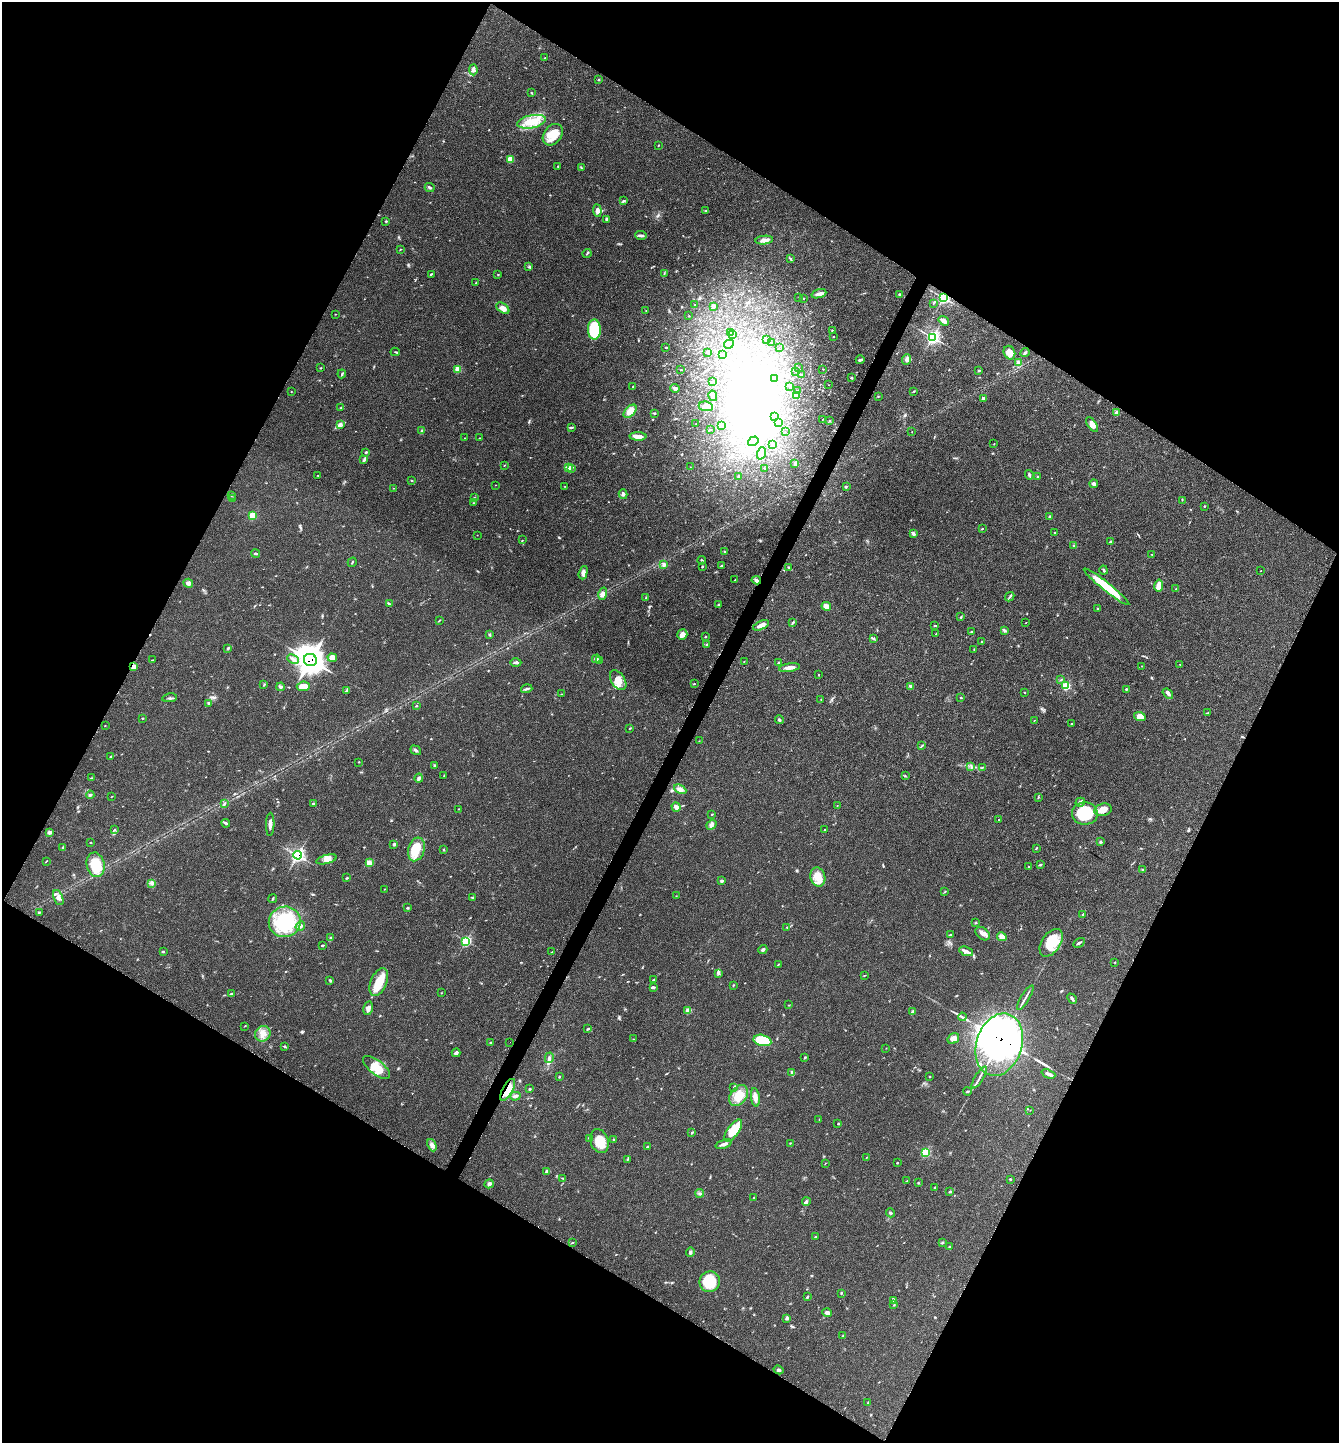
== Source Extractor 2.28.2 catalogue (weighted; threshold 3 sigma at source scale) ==
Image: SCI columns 185-5531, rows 43-5806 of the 5851 x 5844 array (HDU 1 of 3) = the unmasked area's bounding box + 8 px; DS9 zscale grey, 4 x 4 block average (1 PNG px = mean of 4 x 4 image px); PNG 1341 x 1445 px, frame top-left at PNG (2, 2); each listed source drawn as its Kron ellipse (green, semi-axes under 4 px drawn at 4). Shown black and unused: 47% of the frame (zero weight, under 3 of 4 exposures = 2% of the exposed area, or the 3 px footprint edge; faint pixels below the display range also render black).
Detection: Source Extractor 2.28.2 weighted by HDU 2 'WHT'. Background 0.0451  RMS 0.0045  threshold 0.0202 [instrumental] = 3 sigma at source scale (4.5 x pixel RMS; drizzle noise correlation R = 1.50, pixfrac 1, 0.05/0.05 arcsec/px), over >= 5 px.
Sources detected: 432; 20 inside a brighter object's white glare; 1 cosmic-ray / hot-pixel residue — neither listed nor drawn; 7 coinciding with a brighter row at this scale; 16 inside a brighter listed object's ellipse — not listed separately; the other 388 listed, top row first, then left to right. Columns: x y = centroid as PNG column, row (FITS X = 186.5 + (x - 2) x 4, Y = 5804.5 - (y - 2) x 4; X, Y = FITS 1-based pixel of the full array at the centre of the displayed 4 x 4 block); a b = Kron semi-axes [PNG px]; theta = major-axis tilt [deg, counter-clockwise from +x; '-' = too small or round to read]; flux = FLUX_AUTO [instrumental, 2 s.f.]
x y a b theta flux
545 57 2 2 - 1.4
473 70 5 4 - 9.3
599 80 3 2 - 1.6
531 93 2 2 - 1.4
532 122 15 6 11 59
553 135 12 8 51 49
658 145 2 2 - 1.1
510 159 4 4 - 21
558 166 2 2 - 0.83
581 168 4 2 - 1.9
430 187 5 2 - 3.8
623 200 3 2 - 1.9
597 210 6 4 -85 13
706 211 2 2 - 1.1
606 219 4 3 - 3.7
386 221 3 2 - 2.1
641 235 6 3 -7 5.8
764 240 9 4 7 14
401 249 3 2 - 1.4
587 253 4 2 - 2.7
790 258 2 2 - 1.9
529 267 2 2 - 1.5
431 274 3 2 - 2.2
498 274 2 2 - 2
664 274 3 2 - 1.6
476 283 2 2 - 1.5
819 294 7 3 18 9.7
899 294 3 2 - 2.1
799 297 2 2 - 0.55
803 298 2 2 - 0.89
943 298 3 3 - 210
933 303 2 2 - 1.2
695 305 2 2 - 0.6
714 306 2 2 - 11
503 308 7 4 -37 15
646 311 2 2 - 1.1
335 314 2 2 - 0.78
689 316 2 2 - 0.7
944 321 5 3 - 12
594 330 10 6 90 170
832 330 3 2 - 1.8
730 332 3 2 - 1.5
732 335 3 2 - 1.6
833 337 2 2 - 1.2
932 337 3 3 - 290
766 340 3 2 - 1.9
771 342 2 2 - 0.71
729 344 5 4 - 7.7
666 347 2 2 - 1.9
779 347 2 2 - 0.62
395 352 4 2 - 2.3
1025 352 5 2 - 4.7
707 353 3 2 - 1.5
1009 353 7 5 -67 24
723 355 2 2 - 1.1
907 359 5 4 - 7.5
860 360 4 2 - 6.2
1018 363 4 3 - 4.6
799 367 2 2 - 0.48
321 368 2 2 - 1.7
458 369 2 2 - 26
822 369 2 2 - 0.77
681 370 2 2 - 0.93
979 371 2 2 - 3.3
796 372 2 2 - 0.9
342 374 4 2 - 2.7
802 375 2 2 - 1.3
775 378 2 2 - 1
851 378 3 2 - 2.6
713 381 3 2 - 1.9
828 385 2 2 - 0.76
633 386 2 2 - 1.8
790 387 2 2 - 1
675 388 5 3 - 7.9
797 391 2 2 - 1
914 391 3 2 - 1.5
291 392 2 2 - 0.88
713 396 5 4 - 6.5
796 396 4 2 - 3.9
878 396 2 2 - 1.7
983 398 4 3 - 3.2
706 406 7 5 -9 13
341 407 3 2 - 1.8
630 411 8 5 47 28
1117 413 2 2 - 17
655 414 3 2 - 1.8
775 417 2 2 - 0.47
822 419 2 2 - 1.2
829 421 2 2 - 2.1
778 423 3 2 - 2.6
696 424 2 2 - 0.8
1092 424 8 4 -56 22
340 425 3 2 - 2.1
721 426 4 2 - 3.5
571 428 3 2 - 2.5
711 430 2 2 - 1.3
422 431 3 3 - 3.8
785 432 2 2 - 0.51
912 432 2 2 - 0.76
638 436 8 3 -2 19
465 438 2 2 - 0.6
479 438 2 2 - 1.2
753 441 5 2 - 5.1
994 444 2 2 - 0.9
772 445 2 2 - 2.4
366 452 3 2 - 2.8
761 453 6 3 69 17
364 460 3 2 - 3.1
795 464 4 2 - 3.6
504 466 2 2 - 0.81
568 467 3 2 - 4.6
690 467 2 2 - 0.52
765 468 2 2 - 1.8
571 469 2 2 - 2
318 475 2 2 - 1.2
1029 475 5 2 - 3.7
739 477 2 2 - 7.9
1038 477 3 2 - 2
412 480 3 2 - 1.7
1094 484 4 3 - 6.2
496 485 2 2 - 0.72
565 486 2 2 - 1
846 486 3 2 - 2
394 488 2 2 - 0.73
623 494 5 3 - 7.8
231 495 2 2 - 1.3
474 498 4 3 - 4.2
232 499 3 2 - 1.8
1182 500 2 2 - 1.3
473 503 2 2 - 1.2
1204 506 3 2 - 1.6
252 516 3 2 - 39
1050 517 3 2 - 4.1
982 529 3 2 - 1.8
1055 532 2 2 - 1.3
913 533 4 3 - 5.5
477 535 2 2 - 0.66
522 540 2 2 - 0.93
1110 542 3 2 - 4.1
1073 546 2 2 - 1.6
725 552 3 2 - 3.2
256 554 4 2 - 4.1
1152 554 3 2 - 1.7
702 560 4 2 - 2.1
352 562 5 2 - 2.2
664 565 4 3 - 4.7
721 565 3 2 - 2.2
702 566 3 2 - 2
789 567 3 2 - 2.6
1104 570 4 2 - 3.3
1261 571 2 2 - 0.77
583 573 7 4 73 9.8
735 580 2 2 - 0.75
756 580 5 3 - 8.4
188 583 5 4 - 8.8
1159 585 6 3 79 26
1106 587 29 4 -39 110
1176 589 2 2 - 1.7
603 594 6 4 75 11
1010 597 5 2 - 4
646 598 2 2 - 1.4
389 604 3 2 - 2.1
718 604 3 2 - 1.9
826 606 5 4 - 18
1097 608 2 2 - 1.4
961 617 3 2 - 1.6
440 620 3 2 - 1.5
793 622 4 2 - 2.7
1026 623 2 2 - 0.71
761 625 9 3 24 13
935 625 3 2 - 2.5
1005 631 4 3 - 3.4
972 632 2 2 - 1.8
490 634 3 2 - 2.5
682 634 5 5 - 16
936 634 3 2 - 1
705 637 3 2 - 1.6
873 638 3 2 - 2.7
982 642 2 2 - 1.2
707 645 3 2 - 1.4
228 648 4 2 - 2.4
974 650 2 2 - 1.1
332 658 5 4 - 15
293 659 6 3 -25 6.8
596 659 4 3 - 4.9
152 660 2 2 - 1.1
310 660 6 6 - 2900
599 660 4 2 - 2.3
744 661 2 2 - 0.88
516 662 5 2 - 6.9
779 663 4 2 - 3.9
1180 664 2 2 - 0.95
134 666 4 4 - 9.4
1142 666 2 2 - 0.88
789 668 10 3 9 16
818 675 2 2 - 1.1
618 680 11 6 -55 29
1061 680 3 2 - 1.9
694 684 3 2 - 1.8
264 685 2 2 - 0.98
303 686 6 4 6 30
910 686 3 3 - 5.6
1066 686 3 3 - 58
280 687 4 3 - 4.4
527 689 6 2 16 6.2
1126 689 3 2 - 3
347 690 2 2 - 2.1
1024 692 2 2 - 1.2
561 694 2 2 - 0.88
1168 694 6 4 -40 6.7
169 698 7 2 9 4.2
961 698 3 2 - 2
821 699 2 2 - 1.2
208 703 3 2 - 3
416 705 3 2 - 2.1
1208 713 4 2 - 2.8
1140 716 6 4 -20 19
143 718 2 2 - 1.4
779 720 4 2 - 3.8
1034 721 2 2 - 0.8
1072 723 2 2 - 1.5
105 725 2 2 - 0.76
630 728 3 2 - 1.8
699 741 2 2 - 0.77
922 746 4 2 - 2.5
416 750 6 3 -37 4.7
111 757 3 3 - 3
359 762 3 2 - 1
434 765 3 3 - 2.5
971 767 2 2 - 1.1
982 767 3 2 - 1.5
444 776 2 2 - 0.8
905 776 2 2 - 1.2
91 778 2 2 - 0.92
419 778 4 3 - 6.4
680 789 6 4 -27 11
90 795 4 2 - 4
111 797 2 2 - 1
1038 797 2 2 - 1.3
1080 802 5 3 - 8
313 803 3 2 - 2
224 804 2 2 - 2.4
837 806 2 2 - 0.81
676 807 5 3 - 10
458 809 2 2 - 0.99
1103 810 9 6 14 25
1085 813 13 11 0 110
712 814 2 2 - 1.6
999 819 3 2 - 1.3
226 823 4 2 - 4.2
270 824 11 2 88 12
711 825 5 3 - 7.4
114 830 3 2 - 1.8
825 830 2 2 - 2
49 832 3 2 - 8.2
90 842 2 2 - 1
1100 842 3 2 - 2
394 844 3 3 - 4.9
63 847 3 2 - 1.7
1036 848 3 2 - 2
416 849 12 8 72 51
443 850 3 2 - 1.6
297 855 4 4 - 210
327 859 10 3 15 14
46 861 3 2 - 1.4
369 863 3 3 - 20
96 865 12 9 -79 82
1040 865 3 2 - 3.5
1028 867 2 2 - 1.3
1143 869 3 2 - 2.1
818 877 9 7 -74 39
347 878 3 2 - 2.5
722 881 3 2 - 4.3
151 883 2 2 - 1.4
385 889 2 2 - 0.55
945 892 3 2 - 1.9
676 896 2 2 - 0.97
472 897 2 2 - 1.8
58 898 8 4 -67 11
272 899 4 2 - 2.4
407 908 4 2 - 2.1
39 912 3 2 - 1.7
1083 914 2 2 - 1.9
285 922 16 15 - 210
975 923 3 2 - 1.6
300 926 5 3 - 6.6
787 927 3 2 - 1.7
983 934 8 5 -39 14
950 935 3 2 - 2.5
331 937 3 2 - 2
1002 937 5 4 - 18
466 941 3 3 - 100
1051 943 15 9 56 78
1079 943 6 2 30 5.5
322 945 3 2 - 2.6
763 950 5 3 - 5
966 951 7 3 -22 11
163 952 3 2 - 2.3
552 952 3 2 - 0.97
1115 962 2 2 - 1.3
778 965 3 2 - 1.7
718 974 3 2 - 3.1
864 975 3 2 - 1.3
330 980 3 3 - 2.8
653 980 3 2 - 1.6
379 982 14 8 67 49
733 985 2 2 - 1.3
653 987 4 2 - 4.2
231 993 3 2 - 1.9
441 993 2 2 - 0.81
1025 998 14 2 58 8.1
1072 999 6 3 -49 5.1
789 1005 3 2 - 1.4
368 1008 7 4 77 9.6
688 1010 3 3 - 17
913 1012 4 3 - 5.1
962 1017 4 2 - 4.2
245 1026 2 2 - 0.83
588 1029 4 2 - 2.7
263 1034 8 7 - 21
633 1039 2 2 - 1.2
953 1039 6 5 - 13
762 1040 9 5 -14 110
491 1042 2 2 - 1.2
510 1042 2 2 - 2.2
999 1045 32 22 73 3200
284 1046 2 2 - 1.3
886 1048 2 2 - 0.83
456 1053 4 4 - 5.3
549 1058 5 3 - 5.4
805 1058 3 2 - 2.6
377 1067 16 7 -38 54
792 1072 3 2 - 1.9
1048 1074 7 3 -22 8.1
559 1077 3 2 - 1.6
930 1077 3 2 - 1.4
979 1077 12 2 58 8.6
734 1087 3 2 - 1.7
530 1089 3 2 - 2.5
508 1090 12 5 60 48
967 1091 4 2 - 3.3
515 1096 5 3 - 6.6
739 1096 11 8 54 42
755 1097 9 4 -82 16
1030 1110 2 2 - 0.73
819 1120 2 2 - 0.71
838 1123 3 2 - 1.7
733 1131 13 5 54 72
692 1133 3 2 - 2.4
589 1138 3 2 - 2.4
614 1139 3 2 - 1.9
599 1141 12 9 -72 53
790 1143 2 2 - 0.94
724 1144 8 2 20 10
432 1145 6 4 -66 10
648 1147 2 2 - 2.5
926 1152 3 3 - 59
867 1157 2 2 - 1.1
627 1160 3 2 - 1.9
825 1163 2 2 - 0.82
897 1163 3 2 - 1.4
547 1171 4 3 - 5.8
563 1178 2 2 - 1.4
1010 1179 3 2 - 2.1
907 1181 3 2 - 2.4
918 1183 2 2 - 1.5
489 1184 5 4 - 7.3
935 1188 3 2 - 2
950 1192 3 2 - 2.3
700 1193 4 3 - 4.9
754 1198 3 2 - 2.4
806 1202 4 2 - 3.8
890 1213 4 2 - 3.8
815 1237 2 2 - 1.6
572 1243 3 2 - 2
942 1243 4 2 - 2.6
949 1246 3 2 - 1.9
690 1252 5 3 - 5.3
710 1282 11 10 - 74
841 1293 3 2 - 1.9
807 1297 4 2 - 2.2
894 1300 4 3 - 3.2
894 1305 2 2 - 1.6
827 1313 5 3 - 9.5
787 1318 4 3 - 4.4
843 1336 3 2 - 1.8
778 1370 5 3 - 4.2
868 1403 3 2 - 2
Overlapping masked pixels (flux is a lower limit): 7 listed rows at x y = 943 298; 756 580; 310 660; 134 666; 297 855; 999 1045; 508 1090
Diffuse or blended objects may show on this block-average render without a row.